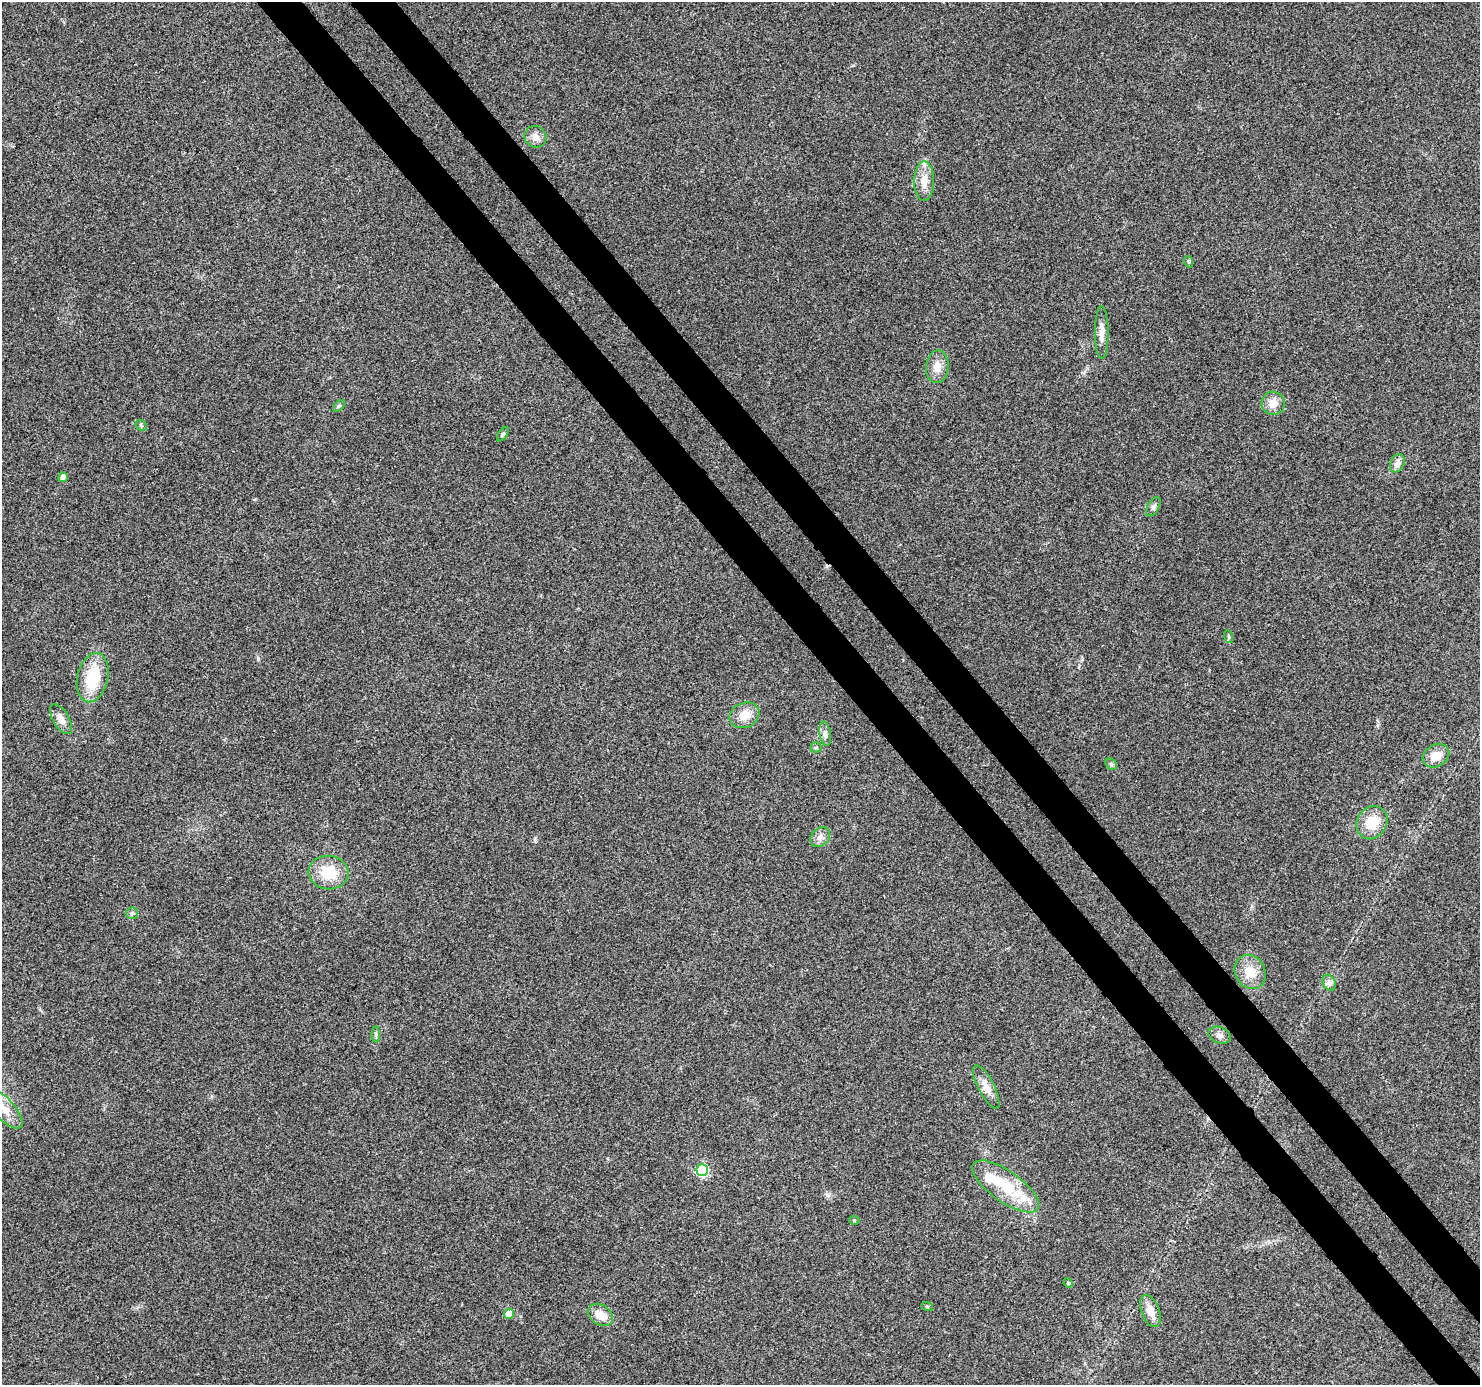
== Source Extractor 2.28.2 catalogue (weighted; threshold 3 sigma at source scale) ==
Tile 6 of 4 x 4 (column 2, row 2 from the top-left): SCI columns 1565-3042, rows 2981-4363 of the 6079 x 6019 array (HDU 1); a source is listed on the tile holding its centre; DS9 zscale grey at full resolution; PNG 1482 x 1387 px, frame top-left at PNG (2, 2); each listed source drawn as its Kron ellipse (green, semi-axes under 4 px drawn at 4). Shown black and unused: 6% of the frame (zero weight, under 3 of 4 exposures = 7% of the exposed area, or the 3 px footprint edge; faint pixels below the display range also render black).
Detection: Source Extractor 2.28.2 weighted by HDU 2 'WHT'; one run over the whole footprint, this tile lists its part. Background 0.0798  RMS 0.0076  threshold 0.0343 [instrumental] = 3 sigma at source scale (4.5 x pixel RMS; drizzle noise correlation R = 1.50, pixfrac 1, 0.0396/0.0396 arcsec/px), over >= 5 px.
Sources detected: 40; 2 inside a brighter listed object's ellipse — not listed separately; the other 38 listed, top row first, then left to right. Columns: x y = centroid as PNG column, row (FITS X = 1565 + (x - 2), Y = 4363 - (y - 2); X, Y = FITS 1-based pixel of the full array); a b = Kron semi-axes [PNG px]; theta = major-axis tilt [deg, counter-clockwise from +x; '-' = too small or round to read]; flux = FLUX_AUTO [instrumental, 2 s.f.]
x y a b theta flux
535 137 11 10 - 5.1
924 181 20 10 89 9.9
1189 262 6 3 -72 0.9
1102 332 26 7 -90 6.5
937 367 16 11 85 8.3
1273 403 11 11 - 8.4
339 406 7 4 44 1.4
141 425 6 4 -48 1.1
503 434 8 4 54 1.2
1397 463 9 6 67 5.1
63 477 5 4 - 5
1153 507 10 5 60 2.3
1229 637 6 4 -72 1.1
93 678 25 15 77 31
744 715 15 12 22 11
61 719 17 8 -59 7.3
825 734 12 5 -79 3.3
816 747 5 5 - 1.1
1436 756 14 10 32 9.3
1111 764 6 5 - 1.5
1372 823 17 14 56 17
820 837 11 8 49 4.1
328 873 20 16 -6 22
132 913 6 5 - 1.5
1250 972 17 15 -58 14
1329 983 8 6 -68 2.7
376 1035 8 4 -90 1.5
1219 1035 11 8 -21 3.4
986 1087 24 8 -63 7.2
4 1109 24 10 -48 14
702 1170 6 5 - 76
1006 1186 39 15 -35 33
854 1220 5 3 - 0.72
1068 1283 4 4 - 0.79
927 1306 6 4 -19 0.9
1150 1311 17 9 -70 8.9
509 1314 5 5 - 9.3
601 1315 13 10 -36 11
Isophote crosses this tile's border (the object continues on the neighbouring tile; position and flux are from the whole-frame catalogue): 1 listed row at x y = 4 1109
Unlisted compact peaks at least as high as the median listed source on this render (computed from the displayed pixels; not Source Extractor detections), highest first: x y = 258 658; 535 839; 827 1195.